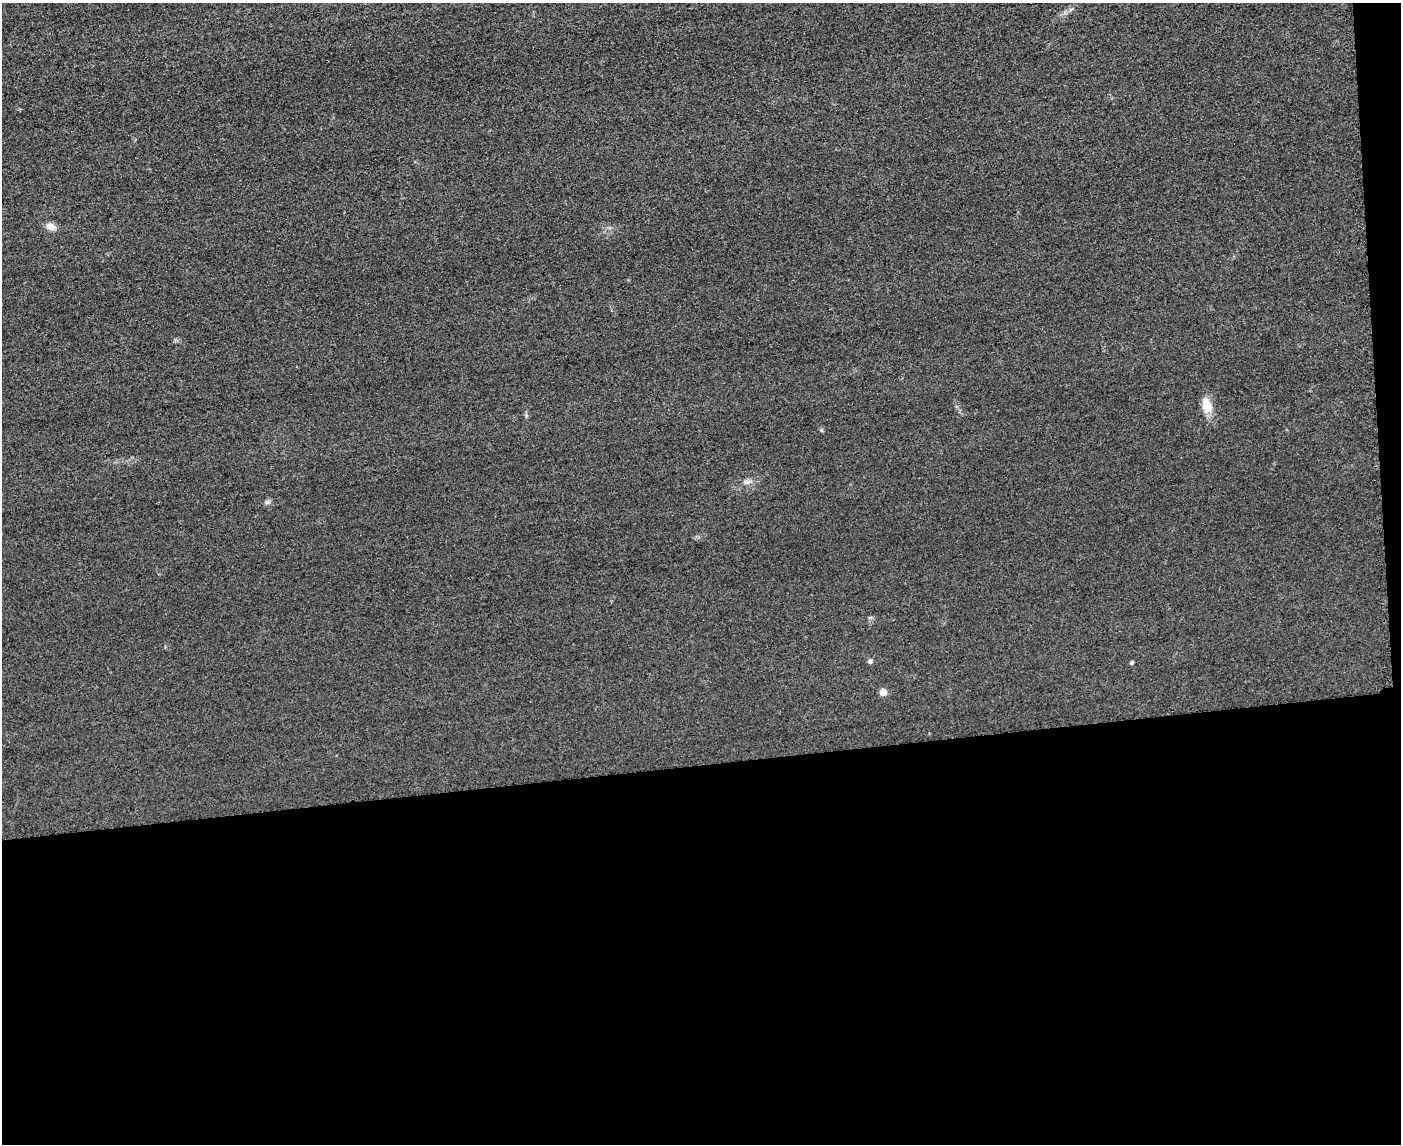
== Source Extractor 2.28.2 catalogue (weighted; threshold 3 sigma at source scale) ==
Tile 12 of 3 x 4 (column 3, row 4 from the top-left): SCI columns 3051-4449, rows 24-1165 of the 4592 x 4615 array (HDU 1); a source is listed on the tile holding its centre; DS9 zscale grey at full resolution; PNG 1403 x 1146 px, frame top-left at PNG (2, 3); no overlay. Shown black and unused: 34% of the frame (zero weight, under 3 of 4 exposures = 3% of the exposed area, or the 3 px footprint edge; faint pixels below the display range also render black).
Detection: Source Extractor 2.28.2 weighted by HDU 2 'WHT'; one run over the whole footprint, this tile lists its part. Background 0.0674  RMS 0.017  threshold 0.0782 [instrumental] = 3 sigma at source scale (4.5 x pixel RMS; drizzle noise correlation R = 1.50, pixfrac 1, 0.05/0.05 arcsec/px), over >= 5 px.
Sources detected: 8; all 8 listed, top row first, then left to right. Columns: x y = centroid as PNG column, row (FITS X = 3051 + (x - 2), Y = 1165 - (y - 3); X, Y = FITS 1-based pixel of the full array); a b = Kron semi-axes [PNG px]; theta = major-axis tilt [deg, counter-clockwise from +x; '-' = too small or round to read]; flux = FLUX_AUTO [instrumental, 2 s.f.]
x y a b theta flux
51 227 9 7 -18 14
1207 405 21 11 -62 23
526 415 6 4 -73 2.4
747 482 10 6 17 5.7
267 502 8 6 14 4
870 661 6 5 - 2.9
1131 663 4 4 - 2.8
883 692 5 5 - 24